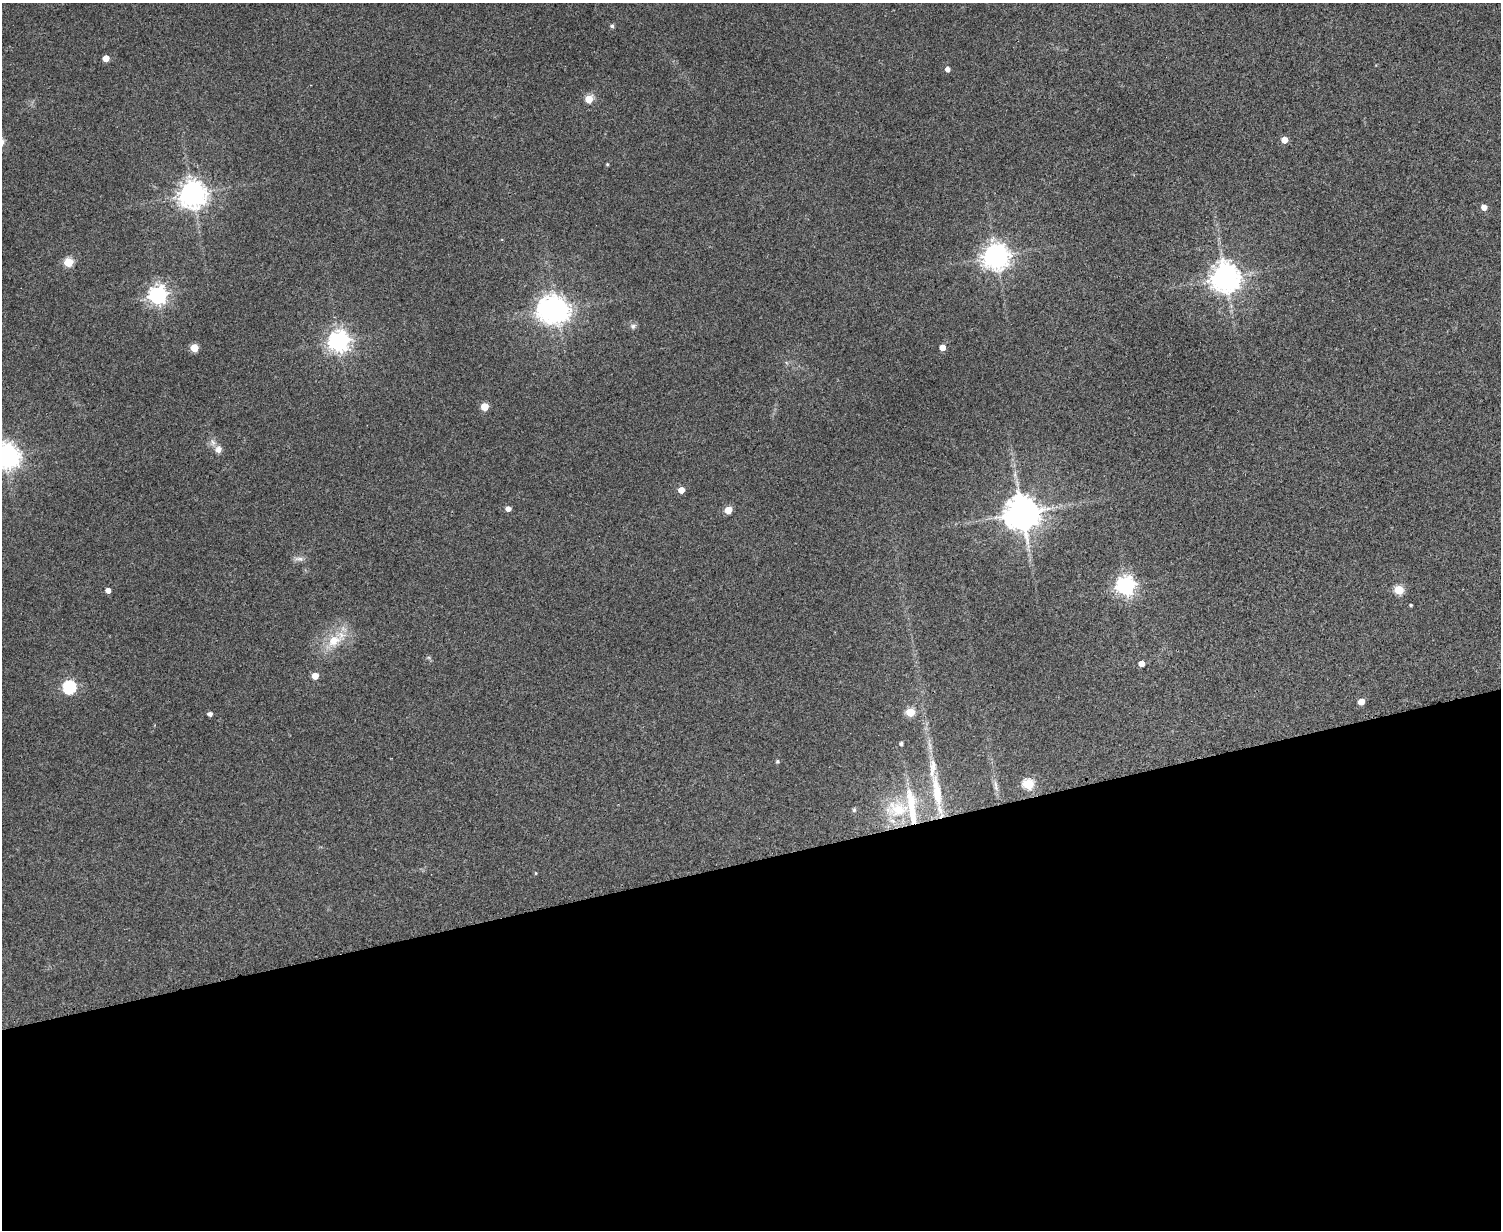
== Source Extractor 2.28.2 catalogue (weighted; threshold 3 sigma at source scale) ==
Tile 11 of 3 x 4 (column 2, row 4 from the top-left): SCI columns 1659-3157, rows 4-1231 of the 4918 x 4927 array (HDU 1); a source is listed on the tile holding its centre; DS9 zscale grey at full resolution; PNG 1503 x 1232 px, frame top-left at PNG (2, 3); no overlay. Shown black and unused: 30% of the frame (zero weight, under 3 of 4 exposures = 2% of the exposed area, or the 3 px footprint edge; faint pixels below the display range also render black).
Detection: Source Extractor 2.28.2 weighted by HDU 2 'WHT'; one run over the whole footprint, this tile lists its part. Background 0.0787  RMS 0.0057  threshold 0.0256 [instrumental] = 3 sigma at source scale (4.5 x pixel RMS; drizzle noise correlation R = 1.50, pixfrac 1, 0.05/0.05 arcsec/px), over >= 5 px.
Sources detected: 48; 2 inside a brighter object's white glare — not listed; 2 inside a brighter listed object's ellipse — not listed separately; the other 44 listed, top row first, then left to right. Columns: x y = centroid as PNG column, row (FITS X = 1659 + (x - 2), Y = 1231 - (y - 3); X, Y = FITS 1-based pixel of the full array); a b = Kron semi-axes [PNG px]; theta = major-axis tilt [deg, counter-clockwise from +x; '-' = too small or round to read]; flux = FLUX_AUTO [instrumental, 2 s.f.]
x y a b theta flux
612 26 5 4 - 1.2
106 58 5 5 - 7.8
947 69 5 4 - 2.9
589 99 5 5 - 13
1284 140 5 4 - 7.4
607 164 4 4 - 0.62
192 194 9 9 - 580
1484 207 5 5 - 4.3
996 256 9 8 - 490
68 262 5 5 - 26
1226 277 10 9 - 640
158 295 7 7 - 270
557 311 8 7 - 460
633 326 8 7 - 1.7
339 341 7 7 - 390
942 347 4 4 - 6.2
194 348 5 5 - 15
484 406 5 5 - 15
219 449 10 9 - 3.3
5 454 7 6 - 310
681 490 5 4 - 6.4
508 509 5 4 - 3.5
728 510 5 5 - 13
1022 513 11 11 - 1000
299 559 13 6 -5 2.3
1126 586 7 7 - 290
108 590 4 4 - 3.5
1399 590 5 5 - 31
1411 605 3 3 - 0.8
334 640 17 13 34 12
1141 664 5 4 - 5.8
315 676 5 4 - 7.5
69 687 6 6 - 86
1361 702 5 4 - 8.8
910 712 5 5 - 25
210 714 4 4 - 2.2
901 743 4 4 - 1.4
778 761 4 4 - 0.96
1028 784 6 5 - 42
996 786 18 5 -80 3.2
937 791 48 12 -81 24
898 809 37 25 -2 31
854 810 6 5 - 0.92
536 873 5 3 - 0.5
Isophote crosses this tile's border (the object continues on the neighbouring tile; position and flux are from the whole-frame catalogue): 1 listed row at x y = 5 454